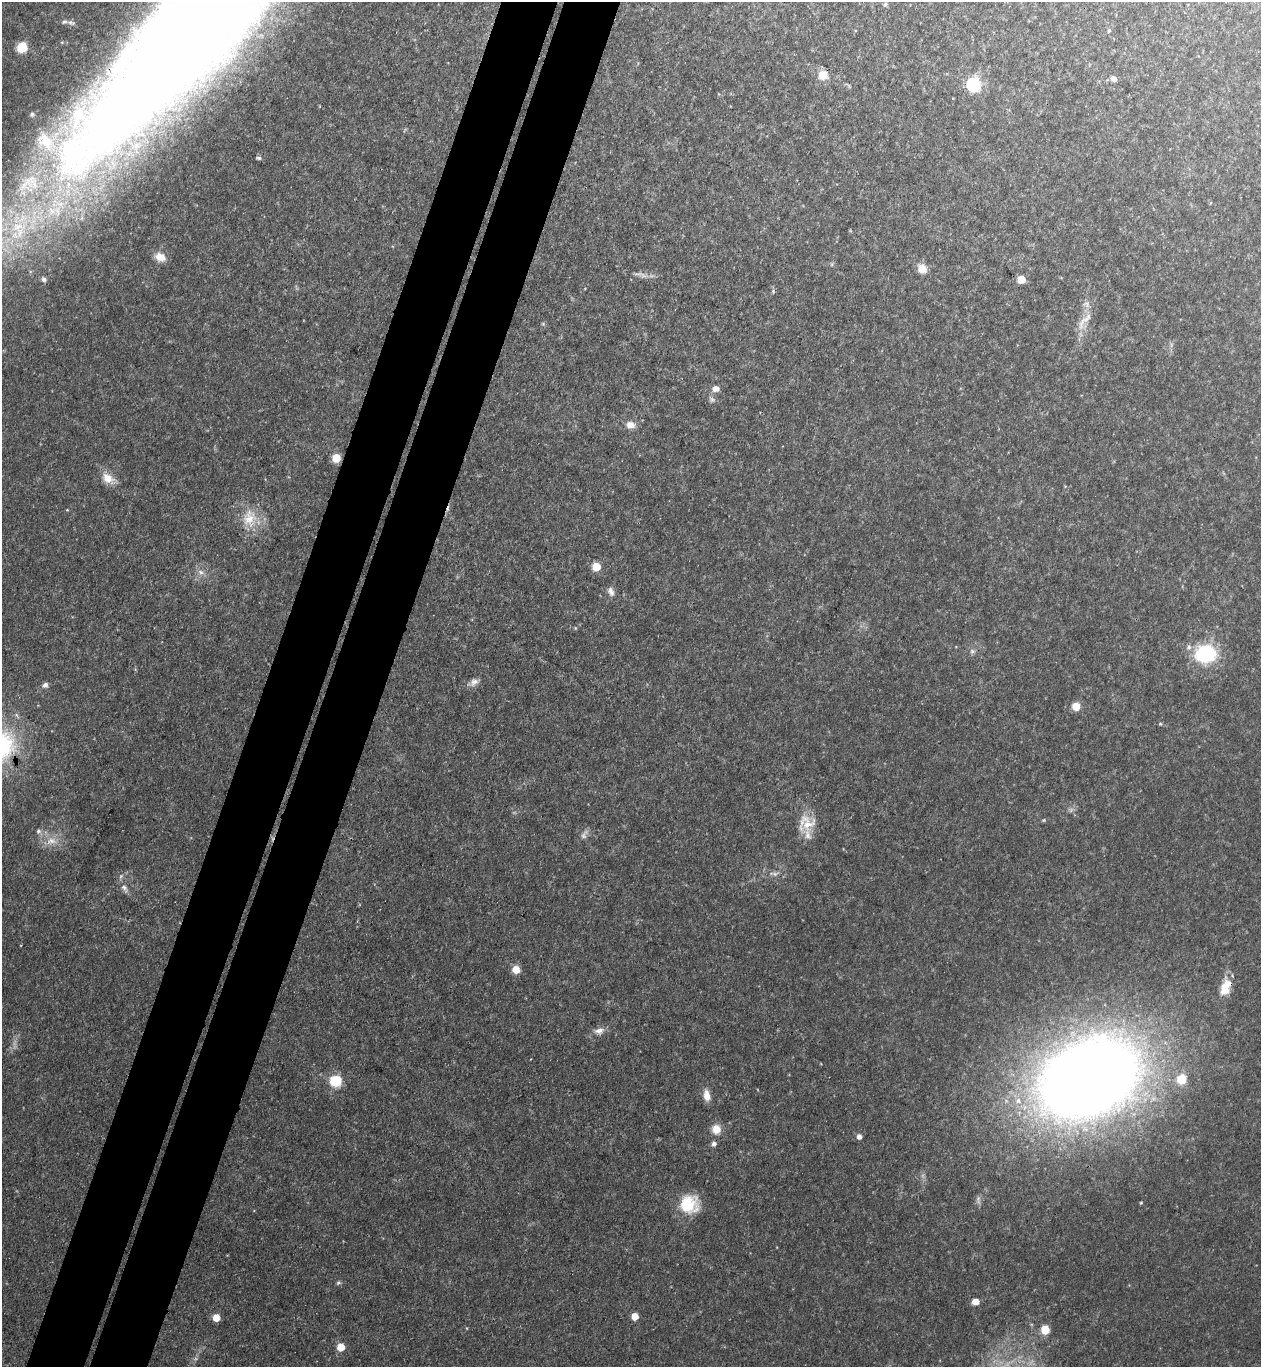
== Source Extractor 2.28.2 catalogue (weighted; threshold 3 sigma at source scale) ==
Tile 7 of 4 x 4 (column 3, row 2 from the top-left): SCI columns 2711-3969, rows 2753-4117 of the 5551 x 5506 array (HDU 1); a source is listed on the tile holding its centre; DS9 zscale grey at full resolution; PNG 1263 x 1369 px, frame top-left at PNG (2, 2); no overlay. Shown black and unused: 9% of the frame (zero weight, under 3 of 4 exposures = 5% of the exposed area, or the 3 px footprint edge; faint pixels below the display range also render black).
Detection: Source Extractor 2.28.2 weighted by HDU 2 'WHT'; one run over the whole footprint, this tile lists its part. Background 0.106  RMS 0.0082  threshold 0.0369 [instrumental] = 3 sigma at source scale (4.5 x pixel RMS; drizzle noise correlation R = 1.50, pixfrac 1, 0.05/0.05 arcsec/px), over >= 5 px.
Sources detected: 82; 6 too faint to see at this stretch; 1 cosmic-ray / hot-pixel residue — not listed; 6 inside a brighter listed object's ellipse — not listed separately; the other 69 listed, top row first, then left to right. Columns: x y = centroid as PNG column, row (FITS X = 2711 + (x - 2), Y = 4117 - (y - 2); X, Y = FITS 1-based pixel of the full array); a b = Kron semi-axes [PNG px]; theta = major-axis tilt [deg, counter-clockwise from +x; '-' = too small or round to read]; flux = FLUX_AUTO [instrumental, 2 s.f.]
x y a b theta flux
885 4 6 5 - 1.8
71 23 11 6 -17 2.7
1109 30 6 4 75 1.2
182 46 219 51 45 4000
22 47 6 6 - 43
823 75 8 8 - 16
1114 79 7 6 - 4.1
974 84 7 7 - 130
849 86 7 4 -47 1.2
32 114 7 6 - 2
258 158 7 4 -2 1.7
1210 203 5 3 - 0.64
17 226 42 23 35 89
160 257 14 10 -28 10
832 264 6 4 -90 1.3
922 269 11 9 -55 9.5
643 276 9 7 -32 4
44 279 6 6 - 2.9
1021 279 6 6 - 16
585 288 4 2 - 0.58
773 291 7 5 73 1.6
1086 319 39 12 52 13
543 324 5 5 - 1.2
716 389 8 7 - 5.8
712 399 11 7 -38 3
630 425 12 9 -8 7.6
336 458 7 6 - 17
108 478 19 11 -32 12
250 518 28 22 88 26
596 567 6 6 - 22
201 572 10 7 -34 4.7
611 591 13 8 -66 4.8
575 628 6 4 -89 0.88
1189 647 9 7 79 3.5
972 651 8 7 - 2.9
1206 654 11 9 7 140
473 682 17 9 27 6
45 685 8 7 - 3.2
1076 706 6 6 - 15
1160 724 6 4 -21 1.1
1071 810 9 6 12 2.8
1044 820 6 4 17 1.3
806 823 26 22 58 21
38 831 7 7 - 2.6
584 834 15 7 57 4.3
52 841 17 12 -7 13
774 873 19 7 4 6.1
124 888 16 8 -60 5.4
516 969 7 7 - 13
1228 984 16 14 -38 11
599 1031 15 10 13 6.6
1088 1079 62 42 24 2300
1182 1079 9 8 - 24
336 1081 7 7 - 45
707 1095 12 7 -79 9.9
1018 1101 11 10 - 9.9
716 1129 11 10 - 11
859 1136 6 5 - 4.3
714 1144 7 7 - 2.9
978 1200 13 6 -89 3.4
1141 1203 4 3 - 0.88
689 1204 21 20 - 34
338 1283 7 4 19 1.6
975 1302 7 6 - 6.1
635 1316 5 5 - 17
216 1318 5 5 - 18
466 1328 5 3 - 0.71
1045 1330 6 6 - 25
341 1347 6 6 - 16
Overlapping masked pixels (flux is a lower limit): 2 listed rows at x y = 182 46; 1228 984
Isophote crosses this tile's border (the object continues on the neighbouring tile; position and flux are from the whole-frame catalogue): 2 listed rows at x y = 182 46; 17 226